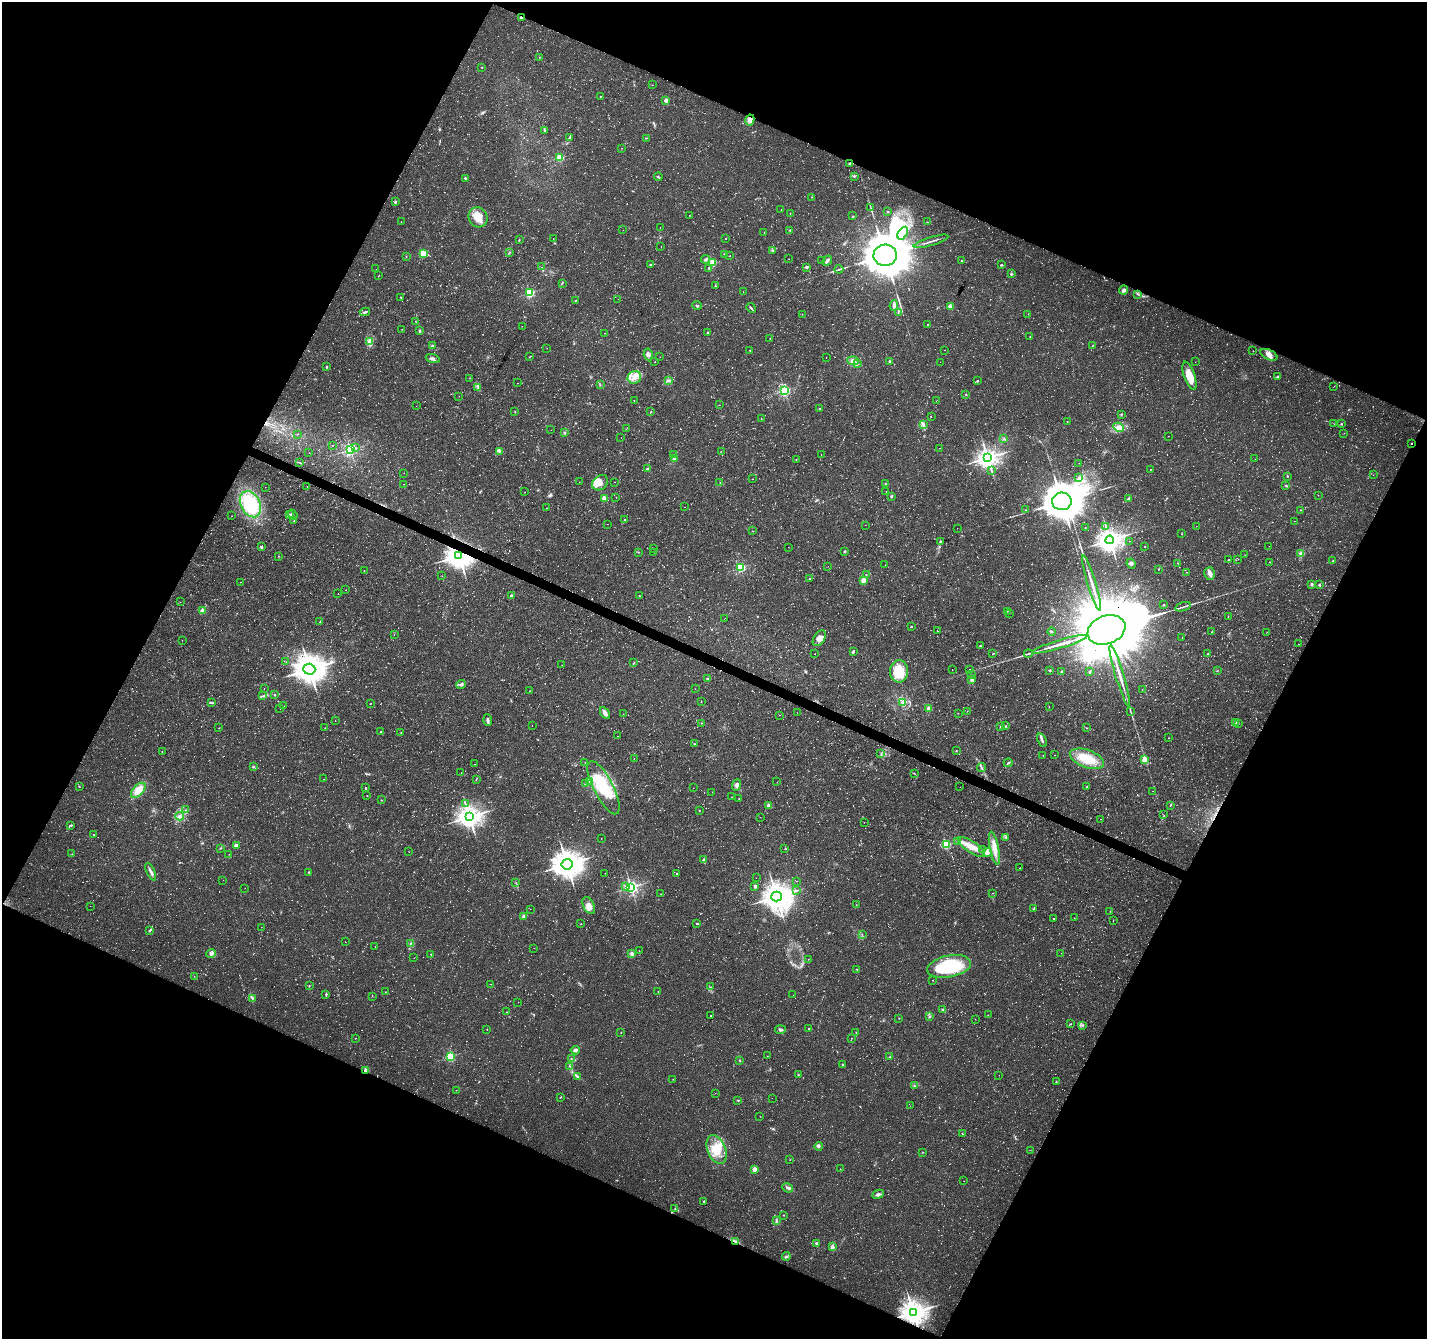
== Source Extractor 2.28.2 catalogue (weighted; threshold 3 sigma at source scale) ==
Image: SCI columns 1-5700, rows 203-5547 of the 5707 x 5815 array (HDU 1 of 3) = the unmasked area's bounding box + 8 px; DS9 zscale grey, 4 x 4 block average (1 PNG px = mean of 4 x 4 image px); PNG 1429 x 1341 px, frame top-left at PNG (2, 2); each listed source drawn as its Kron ellipse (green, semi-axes under 4 px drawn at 4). Shown black and unused: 45% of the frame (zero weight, under 3 of 6 exposures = <1% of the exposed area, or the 3 px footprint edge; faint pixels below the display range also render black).
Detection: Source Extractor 2.28.2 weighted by HDU 2 'WHT'. Background 0.00531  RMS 0.004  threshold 0.0163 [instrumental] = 3 sigma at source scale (4.09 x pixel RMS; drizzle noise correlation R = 1.36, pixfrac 0.8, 0.0396/0.0396 arcsec/px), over >= 5 px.
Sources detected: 974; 82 too faint to see at this stretch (4 x 4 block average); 4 inside a brighter object's white glare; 37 cosmic-ray / hot-pixel residue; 1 long thin detection or spike segment (spike, bleed or trail) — neither listed nor drawn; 8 coinciding with a brighter row at this scale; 25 inside a brighter listed object's ellipse — not listed separately; of the other 817, all 500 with FLUX_AUTO >= 0.434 (the completeness limit of this list) listed and drawn (317 fainter detections not listed), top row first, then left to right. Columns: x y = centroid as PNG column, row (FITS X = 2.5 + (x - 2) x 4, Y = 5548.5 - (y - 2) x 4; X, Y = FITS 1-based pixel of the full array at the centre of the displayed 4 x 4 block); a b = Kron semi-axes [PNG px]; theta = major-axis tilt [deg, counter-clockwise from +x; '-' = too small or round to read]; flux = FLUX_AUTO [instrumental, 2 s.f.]
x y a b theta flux
522 17 2 2 - 12
539 57 2 2 - 0.91
482 67 2 2 - 1.2
652 85 2 2 - 0.53
600 97 2 2 - 0.86
666 101 2 2 - 29
750 120 5 4 - 9.3
545 130 3 2 - 1.9
569 138 3 2 - 2.3
646 138 2 2 - 0.95
622 148 2 2 - 0.45
560 158 2 2 - 150
849 164 3 2 - 1.8
854 176 2 2 - 6
658 177 4 2 - 2.3
465 178 2 2 - 5.8
811 197 2 2 - 0.75
395 202 2 2 - 8.3
871 208 2 2 - 0.96
781 209 2 2 - 0.75
888 212 2 2 - 8.1
790 213 2 2 - 1.4
689 215 2 2 - 0.58
853 216 3 2 - 0.76
478 217 10 9 - 31
401 222 2 2 - 0.57
927 222 2 2 - 0.55
660 227 2 2 - 0.49
623 230 2 2 - 0.74
790 230 2 2 - 3.2
764 232 2 2 - 0.51
903 233 7 2 57 7.9
553 238 2 2 - 0.58
726 239 2 2 - 1.1
519 240 2 2 - 1.4
931 241 18 2 17 7.3
661 246 2 2 - 0.46
773 251 3 2 - 1.9
509 252 2 2 - 1.3
423 253 2 2 - 95
725 254 3 2 - 1.6
730 255 2 2 - 0.54
885 255 11 10 - 9700
406 256 2 2 - 0.56
706 259 4 2 - 3.8
789 259 2 2 - 0.56
822 260 2 2 - 0.48
962 260 2 2 - 0.98
827 261 5 2 - 5.9
712 263 2 2 - 120
650 264 2 2 - 1.9
1001 265 3 2 - 2.1
542 267 2 2 - 0.7
806 267 4 2 - 2.7
709 268 2 2 - 2.1
376 269 2 2 - 0.52
839 269 4 2 - 2.5
1011 274 3 3 - 2.4
379 276 3 2 - 0.81
562 283 3 2 - 1.2
715 286 2 2 - 2.5
1124 290 4 4 - 5.9
743 292 2 2 - 0.45
530 293 2 2 - 270
1138 294 3 2 - 1.9
401 297 3 2 - 1.2
618 299 2 2 - 0.55
575 300 2 2 - 1.1
697 305 5 2 - 3
894 306 5 3 - 7.5
950 306 2 2 - 40
751 308 5 2 - 3.1
365 312 5 2 - 4
898 312 3 2 - 2.3
802 314 2 2 - 0.69
1028 314 2 2 - 0.56
415 321 2 2 - 0.54
927 324 2 2 - 1.9
522 326 2 2 - 0.48
402 329 2 2 - 0.54
420 331 3 2 - 2.5
707 332 2 2 - 1.9
604 333 2 2 - 0.46
1030 337 2 2 - 0.66
770 338 2 2 - 0.45
370 341 4 3 - 5.3
432 346 2 2 - 6.2
1092 346 3 2 - 0.87
547 348 2 2 - 0.51
749 350 2 2 - 0.5
945 350 2 2 - 0.46
1253 351 2 2 - 0.59
648 354 6 4 -81 7
1269 355 9 5 -25 12
530 357 2 2 - 0.87
660 357 2 2 - 0.52
826 357 2 2 - 0.44
433 358 7 3 -19 6.4
853 361 6 4 -5 10
655 362 2 2 - 0.67
890 362 2 2 - 12
940 362 2 2 - 0.45
1195 362 2 2 - 0.47
857 364 4 3 - 3.9
327 367 3 2 - 2
1189 376 15 5 -72 32
1277 376 2 2 - 1.5
634 377 7 6 - 16
470 378 2 2 - 0.45
668 380 3 2 - 3.2
977 381 3 2 - 1.6
517 383 2 2 - 0.71
600 385 2 2 - 1.2
1334 386 2 2 - 0.84
478 387 3 2 - 2.5
784 390 2 2 - 360
965 394 2 2 - 1
459 396 2 2 - 0.46
634 401 2 2 - 0.72
936 401 2 2 - 0.49
719 405 2 2 - 0.46
416 406 2 2 - 0.5
819 409 2 2 - 4.5
515 412 2 2 - 0.97
651 412 2 2 - 0.92
1122 414 2 2 - 1.4
931 417 2 2 - 0.63
761 418 2 2 - 0.77
1067 422 2 2 - 0.77
1334 424 2 2 - 0.45
1342 424 2 2 - 1.4
923 425 4 2 - 3.5
1118 427 5 4 - 8.7
626 429 2 2 - 0.46
551 430 2 2 - 0.48
564 432 2 2 - 0.74
1344 433 2 2 - 0.46
297 434 2 2 - 0.69
1168 436 2 2 - 0.58
621 438 2 2 - 0.46
1004 439 3 2 - 2.2
1411 443 2 2 - 1.7
332 445 2 2 - 0.83
355 448 3 2 - 1.8
940 448 2 2 - 0.45
350 449 2 2 - 510
721 451 2 2 - 0.73
499 452 2 2 - 1.8
309 453 2 2 - 0.49
673 454 2 2 - 0.56
821 454 2 2 - 0.59
674 458 2 2 - 25
987 458 3 3 - 1600
796 459 2 2 - 0.89
1255 459 2 2 - 0.47
300 463 2 2 - 0.93
1079 463 2 2 - 0.6
647 469 3 2 - 2.4
1151 469 2 2 - 0.65
991 471 2 2 - 1.1
404 473 2 2 - 0.54
1373 475 2 2 - 0.48
1288 476 2 2 - 0.99
1079 478 3 2 - 3.5
752 479 2 2 - 0.54
579 482 2 2 - 0.55
614 482 2 2 - 0.44
720 482 2 2 - 0.6
600 483 9 6 39 16
404 484 2 2 - 0.43
886 484 3 2 - 1.8
307 486 2 2 - 0.44
1286 486 4 2 - 1.8
265 487 2 2 - 0.49
886 491 2 2 - 0.88
525 492 2 2 - 0.57
1318 495 2 2 - 0.52
891 496 3 2 - 2.5
616 497 2 2 - 0.69
604 498 2 2 - 70
1129 498 3 2 - 2.8
1062 501 9 8 - 6500
250 504 14 9 -63 160
685 507 2 2 - 0.57
546 508 2 2 - 0.5
1025 510 2 2 - 0.69
1300 510 2 2 - 1.9
290 514 3 2 - 2.4
293 515 5 2 - 2.8
232 516 2 2 - 0.78
625 519 2 2 - 1.5
294 521 3 2 - 0.88
1294 521 2 2 - 0.72
607 524 2 2 - 0.56
865 525 2 2 - 0.45
1106 526 2 2 - 1.3
1196 526 2 2 - 0.48
1085 527 2 2 - 0.82
957 528 2 2 - 0.47
753 531 2 2 - 0.78
1182 534 2 2 - 0.96
1110 540 4 4 - 2000
1130 541 2 2 - 0.48
940 542 3 2 - 1.5
1269 546 2 2 - 0.74
261 547 3 2 - 3.8
788 547 2 2 - 0.45
1144 547 2 2 - 0.74
654 549 2 2 - 0.99
845 551 2 2 - 9.6
638 552 2 2 - 0.69
654 552 2 2 - 0.66
1300 553 3 2 - 1.8
1245 555 2 2 - 0.56
278 556 2 2 - 0.91
459 556 4 4 - 2700
1238 559 2 2 - 0.46
1229 560 2 2 - 2.1
1333 561 2 2 - 3.3
1270 562 2 2 - 1.8
1178 563 2 2 - 0.8
1131 564 5 3 - 4.6
885 565 2 2 - 0.58
828 566 2 2 - 0.49
741 567 2 2 - 240
1158 569 2 2 - 0.52
364 571 2 2 - 0.62
1186 572 2 2 - 1.3
1210 573 6 5 - 8.9
866 575 2 2 - 1
442 576 2 2 - 0.57
809 578 2 2 - 2.3
863 580 2 2 - 62
241 582 2 2 - 0.45
1092 583 29 2 -73 25
1312 584 2 2 - 6
1319 585 2 2 - 8.2
346 590 2 2 - 0.69
338 594 2 2 - 0.51
511 596 2 2 - 16
639 596 3 2 - 1.7
180 602 2 2 - 0.45
1164 605 2 2 - 2.2
1183 607 8 2 17 5
203 611 2 2 - 45
1007 611 2 2 - 0.49
1009 613 2 2 - 0.8
1228 616 2 2 - 0.84
725 618 2 2 - 0.48
320 622 3 2 - 1.1
911 626 2 2 - 3.1
937 630 2 2 - 0.79
1106 630 19 14 21 25000
1052 632 4 2 - 2
1212 632 2 2 - 0.65
1267 632 2 2 - 0.52
394 634 2 2 - 0.63
1182 637 2 2 - 0.57
819 638 8 5 56 13
182 640 2 2 - 0.44
1060 644 29 2 17 30
1298 644 2 2 - 0.99
980 646 2 2 - 1.6
853 652 4 3 - 2.7
1028 653 4 2 - 3.4
1208 653 3 2 - 1.6
814 654 2 2 - 0.48
993 654 2 2 - 1
286 662 2 2 - 0.48
634 662 2 2 - 1.2
562 665 2 2 - 0.54
309 669 6 5 - 3300
970 669 2 2 - 0.5
952 670 2 2 - 0.48
1050 670 2 2 - 2.8
899 671 11 9 86 54
1061 671 2 2 - 6.6
1217 671 2 2 - 0.81
1089 672 2 2 - 6.4
971 674 2 2 - 0.51
1120 676 32 2 -73 31
708 679 3 2 - 1.5
972 679 2 2 - 41
461 685 5 3 - 5.6
264 688 2 2 - 0.48
695 689 2 2 - 0.48
1142 690 2 2 - 0.51
529 691 2 2 - 0.47
275 695 2 2 - 5
263 696 3 2 - 1.2
701 701 3 2 - 0.65
902 702 2 2 - 2.3
211 703 4 2 - 2.6
371 703 2 2 - 0.53
284 706 2 2 - 0.48
1049 706 2 2 - 0.66
280 708 2 2 - 0.55
929 708 2 2 - 39
967 711 2 2 - 0.64
1130 711 2 2 - 0.87
605 713 6 3 -58 12
797 713 2 2 - 0.66
958 713 2 2 - 0.57
623 714 2 2 - 0.44
779 715 2 2 - 0.66
488 720 6 2 -85 8.1
335 721 2 2 - 0.54
1236 722 2 2 - 1.4
701 723 2 2 - 0.65
1238 724 2 2 - 0.51
532 726 2 2 - 0.62
1006 726 2 2 - 3.8
1001 727 2 2 - 5.4
219 728 2 2 - 0.74
325 728 2 2 - 0.71
1086 728 2 2 - 0.54
381 731 2 2 - 0.88
401 733 2 2 - 0.68
618 736 2 2 - 0.47
1169 738 2 2 - 1.2
1042 740 7 2 -68 4.6
694 744 3 2 - 1.4
162 751 2 2 - 0.76
956 751 2 2 - 0.93
881 753 2 2 - 0.99
1043 755 2 2 - 0.45
1055 755 2 2 - 0.71
634 758 2 2 - 0.75
1087 759 18 8 -20 66
1144 759 2 2 - 79
585 763 2 2 - 0.5
1008 763 4 2 - 3
474 764 2 2 - 0.82
253 767 2 2 - 5.2
981 767 4 2 - 3.2
461 773 2 2 - 0.5
914 773 2 2 - 0.82
324 779 2 2 - 0.48
476 779 3 2 - 1.2
589 782 2 2 - 1.5
777 782 2 2 - 0.51
585 783 2 2 - 1.6
736 785 6 3 66 8.7
79 787 2 2 - 1.5
960 787 2 2 - 0.44
1086 787 2 2 - 1
365 788 2 2 - 6.6
604 788 29 9 -63 120
693 788 2 2 - 0.55
138 790 9 5 48 36
1153 791 2 2 - 0.5
712 792 2 2 - 0.54
367 795 2 2 - 0.91
732 797 2 2 - 0.63
739 799 2 2 - 0.72
382 800 2 2 - 0.84
465 803 2 2 - 1.1
768 805 2 2 - 24
1170 805 3 2 - 1.4
185 810 2 2 - 0.74
699 810 2 2 - 2.5
1164 815 2 2 - 0.51
180 816 4 2 - 4.1
469 817 4 3 - 1900
760 817 2 2 - 0.54
1100 819 2 2 - 0.44
864 822 2 2 - 0.46
71 825 3 2 - 2.2
94 835 2 2 - 0.85
1006 837 3 2 - 1.9
601 839 2 2 - 0.58
957 841 2 2 - 0.6
946 844 2 2 - 180
236 846 2 2 - 40
971 847 16 5 -34 25
220 848 3 2 - 1.3
994 848 16 4 -79 24
785 849 2 2 - 0.49
982 849 2 2 - 0.65
409 852 2 2 - 0.46
987 852 4 4 - 6.9
72 854 2 2 - 0.59
229 854 2 2 - 0.46
704 860 2 2 - 14
567 864 5 5 - 3100
1020 868 2 2 - 0.58
151 872 9 2 -66 6.7
309 872 2 2 - 3.2
605 873 2 2 - 0.56
677 873 2 2 - 0.97
756 878 2 2 - 0.46
223 880 2 2 - 0.46
797 881 2 2 - 0.76
516 883 2 2 - 1.1
625 886 3 2 - 2.6
755 886 3 2 - 4.6
631 887 2 2 - 740
245 888 2 2 - 0.5
796 891 2 2 - 0.94
993 893 2 2 - 0.71
661 894 2 2 - 0.45
777 897 5 5 - 2700
856 905 2 2 - 0.93
90 906 2 2 - 0.45
589 906 9 5 -63 15
530 909 2 2 - 0.5
1033 909 3 2 - 1.4
1110 911 2 2 - 0.52
524 916 2 2 - 30
1053 918 2 2 - 0.8
1074 918 2 2 - 0.51
1113 921 2 2 - 0.75
696 923 3 2 - 1.7
581 924 2 2 - 1.2
261 927 2 2 - 0.45
149 931 2 2 - 1.8
862 934 2 2 - 0.66
345 942 2 2 - 0.44
410 943 2 2 - 0.94
375 946 2 2 - 0.51
534 948 2 2 - 0.46
639 951 2 2 - 0.44
211 953 5 3 - 5.2
1061 953 2 2 - 0.53
431 954 2 2 - 2.2
632 954 4 3 - 5.7
414 958 2 2 - 0.51
808 959 2 2 - 0.45
949 966 22 11 11 170
857 969 3 2 - 1.4
194 976 2 2 - 0.53
933 980 2 2 - 0.65
491 984 2 2 - 0.67
309 986 2 2 - 1.2
710 987 2 2 - 1
658 991 2 2 - 0.66
385 992 2 2 - 0.46
326 994 2 2 - 4.7
793 995 2 2 - 0.45
372 996 2 2 - 0.47
252 998 2 2 - 1.2
518 1002 2 2 - 0.55
943 1010 3 3 - 3.6
507 1012 2 2 - 0.79
988 1015 2 2 - 0.53
710 1016 2 2 - 1.4
929 1017 2 2 - 1.7
899 1018 2 2 - 0.97
975 1019 2 2 - 0.52
1071 1024 2 2 - 0.97
1083 1025 3 2 - 2.5
487 1029 2 2 - 1.5
808 1029 2 2 - 2.9
780 1030 5 3 - 5
621 1032 2 2 - 0.96
856 1032 2 2 - 0.59
355 1038 2 2 - 1.3
851 1038 2 2 - 1.2
575 1050 4 3 - 5.3
767 1056 2 2 - 0.52
450 1057 2 2 - 200
890 1057 2 2 - 1.1
571 1058 2 2 - 1
740 1060 3 2 - 1.4
843 1065 2 2 - 1.3
570 1066 2 2 - 1.3
366 1070 2 2 - 44
798 1075 2 2 - 1.8
999 1075 2 2 - 0.45
577 1077 4 2 - 3.1
673 1079 2 2 - 0.97
1056 1082 2 2 - 2.6
914 1086 3 2 - 1.4
456 1090 2 2 - 0.65
715 1093 2 2 - 0.55
560 1097 2 2 - 1.5
772 1098 2 2 - 0.48
738 1100 2 2 - 1.4
910 1106 2 2 - 0.49
760 1116 2 2 - 0.54
962 1134 3 2 - 0.94
819 1146 4 3 - 4.7
717 1150 15 9 -68 44
1030 1150 2 2 - 0.49
922 1152 2 2 - 0.89
790 1160 2 2 - 0.76
754 1169 2 2 - 45
840 1169 2 2 - 0.53
964 1181 2 2 - 0.54
788 1188 6 3 -37 5.3
878 1194 6 3 25 5.3
704 1201 2 2 - 3.8
675 1208 2 2 - 0.93
784 1215 2 2 - 1.7
777 1221 3 2 - 2.2
736 1241 3 2 - 3
817 1244 4 3 - 5
833 1247 2 2 - 1.5
786 1256 4 2 - 3
913 1312 4 4 - 2600
Overlapping masked pixels (flux is a lower limit): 6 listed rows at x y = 522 17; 1411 443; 459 556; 366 1070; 736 1241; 913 1312
Diffuse or blended objects may show on this block-average render without a row.